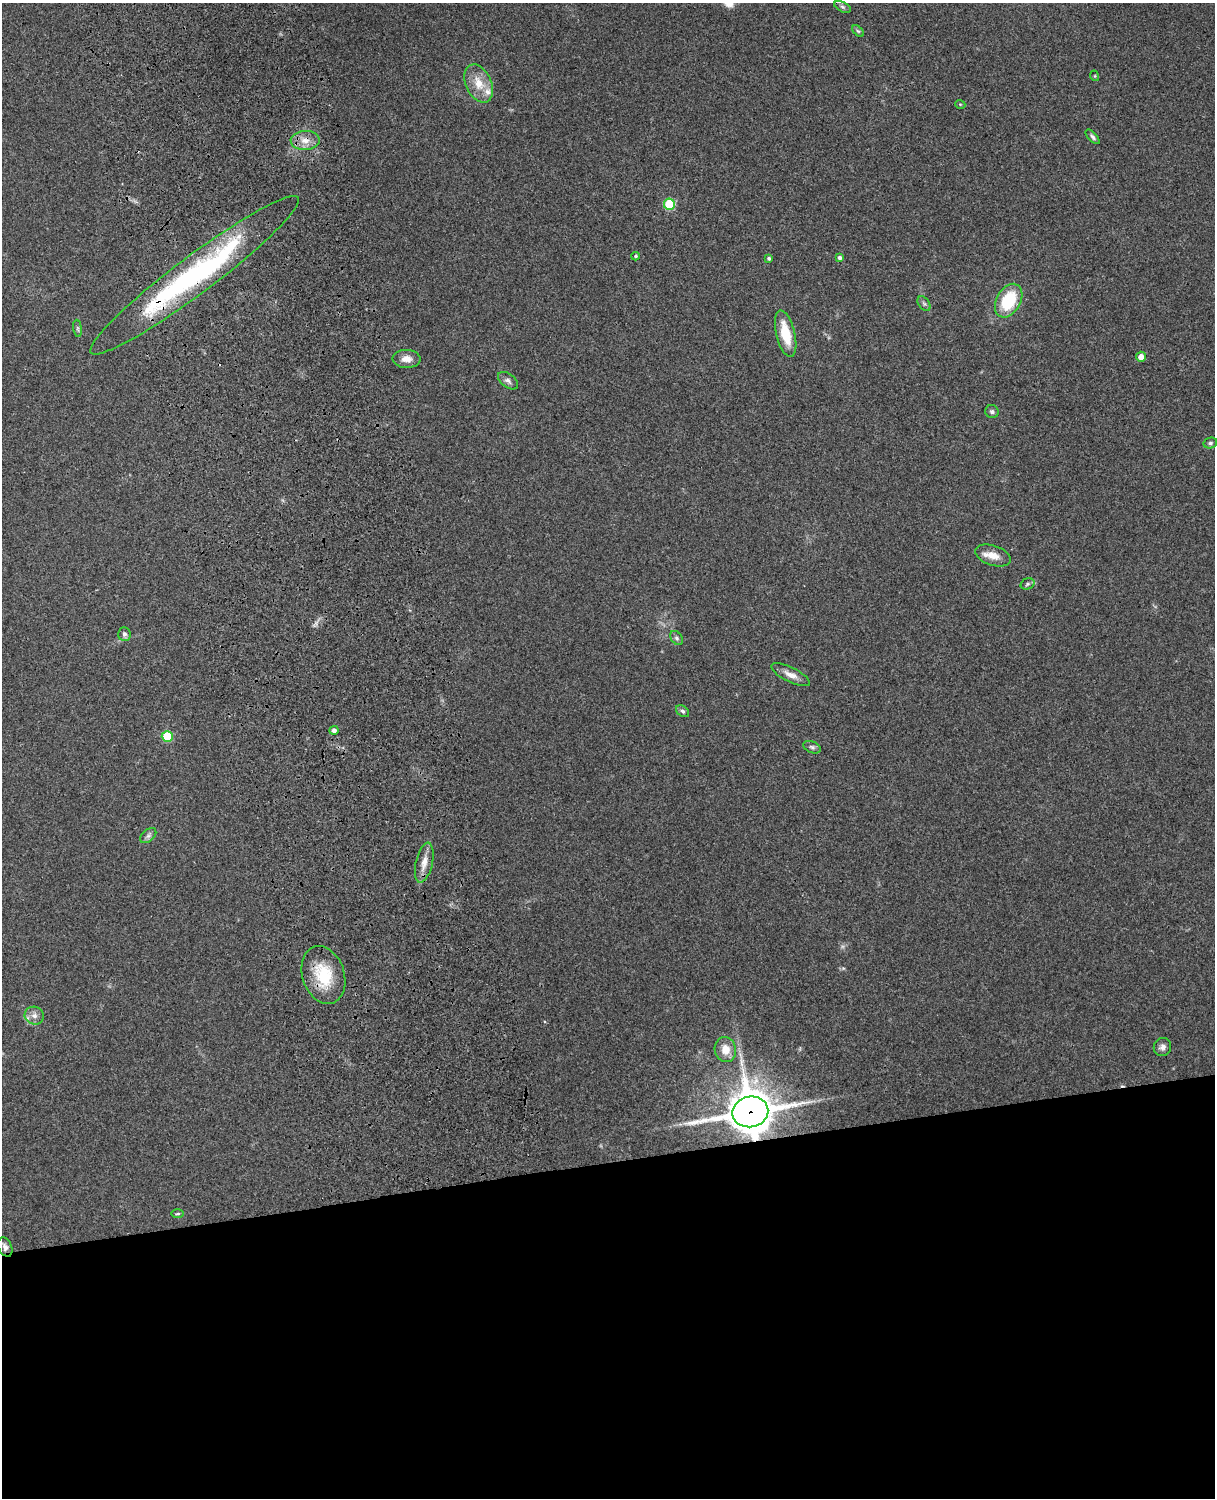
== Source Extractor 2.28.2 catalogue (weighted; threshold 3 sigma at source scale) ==
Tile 11 of 4 x 3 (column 3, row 3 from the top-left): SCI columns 2543-3755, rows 164-1659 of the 5088 x 4927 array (HDU 1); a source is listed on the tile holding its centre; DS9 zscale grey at full resolution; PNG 1217 x 1500 px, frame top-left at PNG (2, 3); each listed source drawn as its Kron ellipse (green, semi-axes under 4 px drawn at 4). Shown black and unused: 22% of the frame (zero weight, under 3 of 4 exposures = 6% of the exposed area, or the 3 px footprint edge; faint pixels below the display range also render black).
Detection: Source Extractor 2.28.2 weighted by HDU 2 'WHT'; one run over the whole footprint, this tile lists its part. Background 0.211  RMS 0.0082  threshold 0.037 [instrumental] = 3 sigma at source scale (4.5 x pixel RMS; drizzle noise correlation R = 1.50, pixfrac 1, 0.05/0.05 arcsec/px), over >= 5 px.
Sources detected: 42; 3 inside a brighter listed object's ellipse — not listed separately; the other 39 listed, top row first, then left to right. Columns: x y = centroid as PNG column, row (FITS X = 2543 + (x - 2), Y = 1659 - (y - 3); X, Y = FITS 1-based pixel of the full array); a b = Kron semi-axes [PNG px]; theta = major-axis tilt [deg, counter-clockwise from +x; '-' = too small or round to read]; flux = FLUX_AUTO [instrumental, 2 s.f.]
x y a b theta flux
843 7 9 5 -27 1.9
858 31 7 4 -43 1.4
1095 76 5 3 - 0.72
479 83 20 12 -66 15
960 104 5 3 - 0.69
1093 137 9 4 -47 2
305 140 14 9 1 8.7
669 204 5 5 - 42
635 256 4 4 - 1.3
769 258 4 4 - 1.4
839 258 4 4 - 2.4
195 275 129 19 37 180
1009 301 18 12 60 39
924 304 8 5 -53 1.8
78 328 8 4 -81 1.6
786 334 24 9 -76 23
1141 357 5 5 - 4.9
406 359 14 9 -1 6.7
508 381 11 6 -37 2.9
992 412 7 6 - 2.1
1210 443 7 5 14 1.7
993 555 18 10 -18 9.7
1027 584 7 5 18 1.7
124 634 7 6 - 3
677 638 8 5 -53 2
791 675 21 7 -26 6.7
683 711 7 5 -39 1.8
334 730 4 4 - 3
167 736 5 5 - 34
812 747 9 5 -23 2.1
148 836 9 6 41 2.4
424 863 20 8 77 8.4
323 975 30 21 -72 33
34 1016 9 9 - 4.5
1162 1047 9 8 - 3.8
725 1050 12 10 -78 10
750 1112 18 15 11 2600
178 1214 6 3 1 1.2
5 1247 10 6 -65 3.9
Overlapping masked pixels (flux is a lower limit): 4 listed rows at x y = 305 140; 195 275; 323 975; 750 1112